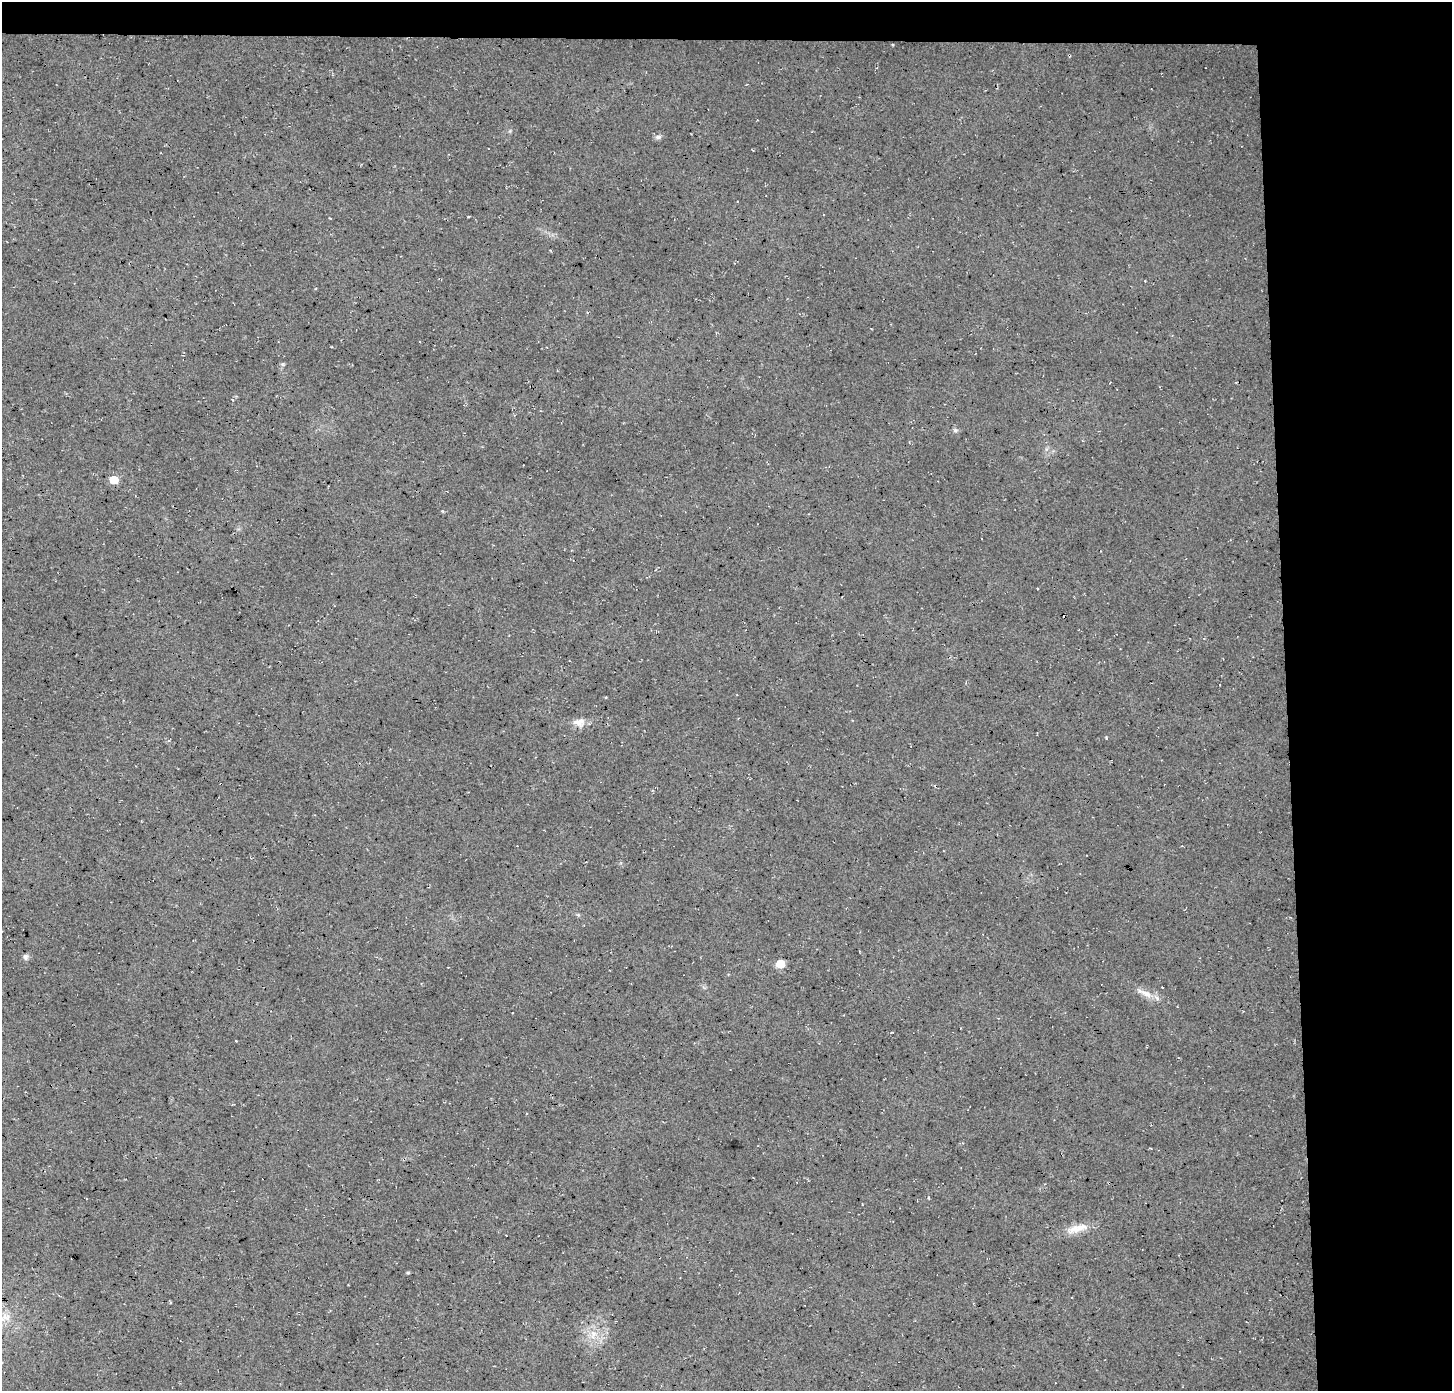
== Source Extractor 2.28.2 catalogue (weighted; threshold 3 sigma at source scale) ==
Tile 3 of 3 x 3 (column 3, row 1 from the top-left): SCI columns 2942-4391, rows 2780-4168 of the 4431 x 4174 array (HDU 1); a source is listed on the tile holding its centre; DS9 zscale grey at full resolution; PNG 1454 x 1393 px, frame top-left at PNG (2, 2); no overlay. Shown black and unused: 14% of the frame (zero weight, under 3 of 4 exposures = <1% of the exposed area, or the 3 px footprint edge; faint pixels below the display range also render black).
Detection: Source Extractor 2.28.2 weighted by HDU 2 'WHT'; one run over the whole footprint, this tile lists its part. Background 0.035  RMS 0.0063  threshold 0.0284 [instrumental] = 3 sigma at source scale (4.5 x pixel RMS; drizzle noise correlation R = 1.50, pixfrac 1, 0.0396/0.0396 arcsec/px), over >= 5 px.
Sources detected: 13; all 13 listed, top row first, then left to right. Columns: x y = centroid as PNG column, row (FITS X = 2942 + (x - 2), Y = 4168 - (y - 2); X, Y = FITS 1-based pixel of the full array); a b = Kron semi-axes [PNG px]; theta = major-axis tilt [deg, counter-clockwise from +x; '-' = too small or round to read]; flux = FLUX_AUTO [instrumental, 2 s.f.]
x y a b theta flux
658 137 8 5 1 1.9
233 400 4 3 - 0.74
955 430 6 5 - 1.2
114 480 5 5 - 16
579 722 16 12 -1 5.3
26 957 8 6 76 1.8
780 964 6 5 - 19
1146 994 18 8 -29 6.1
526 1113 3 2 - 0.53
1078 1228 30 9 11 9.1
408 1273 5 3 - 0.69
5 1318 20 10 20 8.1
593 1334 15 9 80 6.8
Isophote crosses this tile's border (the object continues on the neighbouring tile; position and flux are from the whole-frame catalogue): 1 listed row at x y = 5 1318